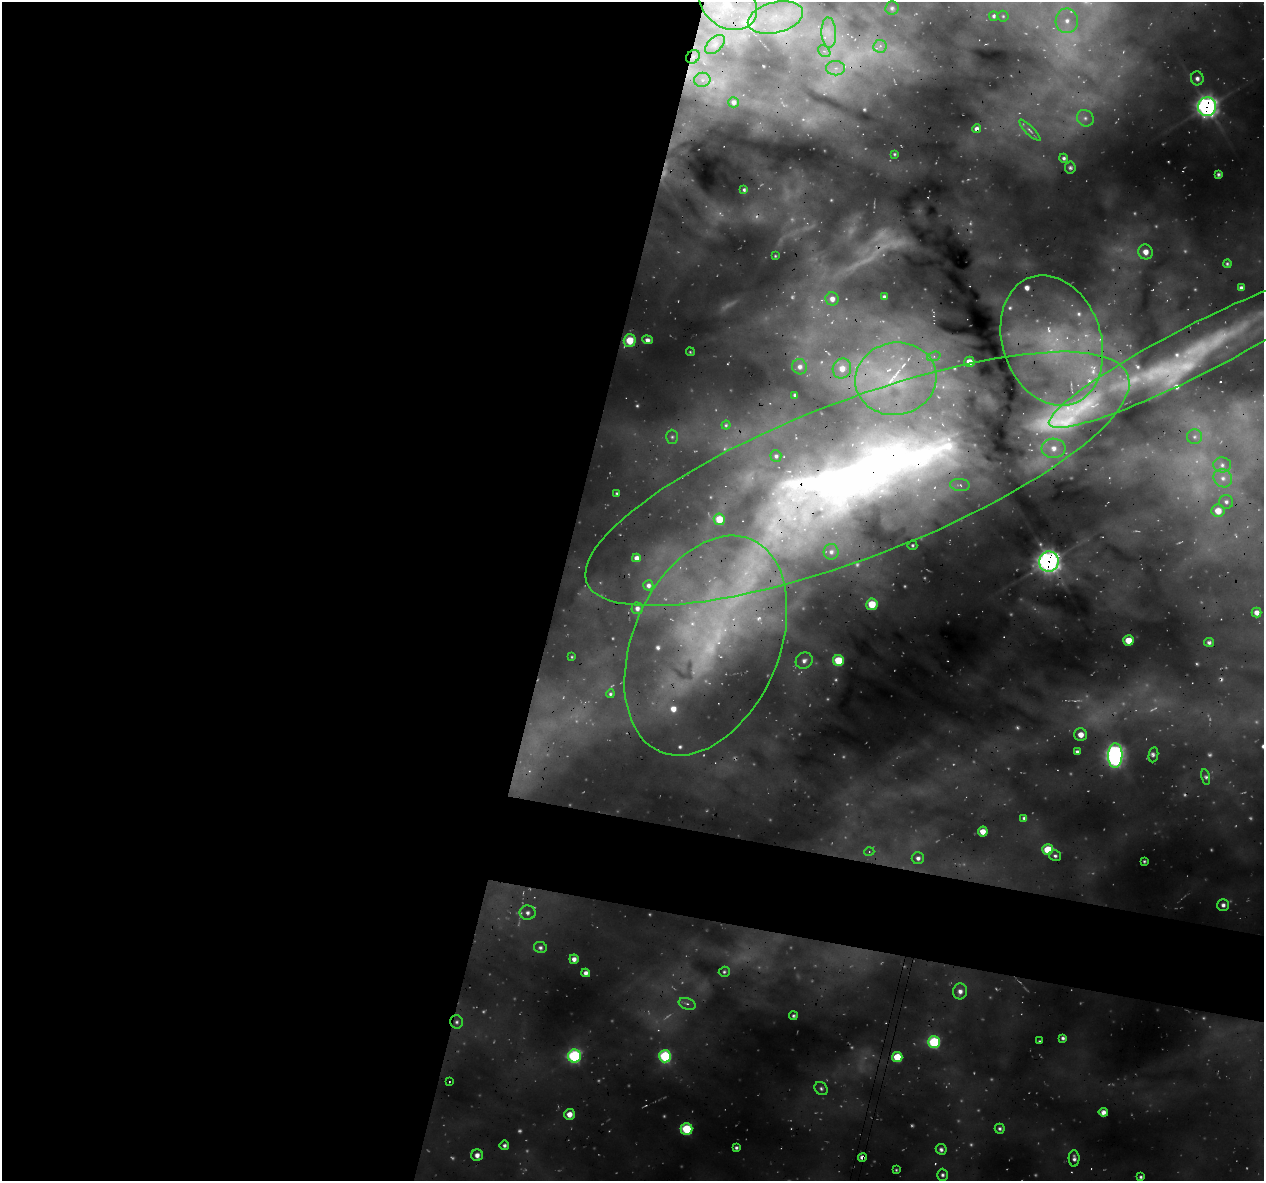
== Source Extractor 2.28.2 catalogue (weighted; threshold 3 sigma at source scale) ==
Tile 5 of 4 x 4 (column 1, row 2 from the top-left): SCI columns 23-1284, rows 2679-3857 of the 5081 x 5296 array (HDU 1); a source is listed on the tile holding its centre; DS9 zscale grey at full resolution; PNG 1266 x 1183 px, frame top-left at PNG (2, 2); each listed source drawn as its Kron ellipse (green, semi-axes under 4 px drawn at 4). Shown black and unused: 49% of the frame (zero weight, under 3 of 4 exposures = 4% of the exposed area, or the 3 px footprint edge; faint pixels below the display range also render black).
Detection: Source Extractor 2.28.2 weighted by HDU 2 'WHT'; one run over the whole footprint, this tile lists its part. Background 0.758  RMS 0.12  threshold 0.525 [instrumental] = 3 sigma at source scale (4.5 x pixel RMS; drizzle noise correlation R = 1.50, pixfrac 1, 0.0396/0.0396 arcsec/px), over >= 5 px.
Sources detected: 177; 43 too faint to see at this stretch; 2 cosmic-ray / hot-pixel residue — neither listed nor drawn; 20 inside a brighter listed object's ellipse — not listed separately; the other 112 listed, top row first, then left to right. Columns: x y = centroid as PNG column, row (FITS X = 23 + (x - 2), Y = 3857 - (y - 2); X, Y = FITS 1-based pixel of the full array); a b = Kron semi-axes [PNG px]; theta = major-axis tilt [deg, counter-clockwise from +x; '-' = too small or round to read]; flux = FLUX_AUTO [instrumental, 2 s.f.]
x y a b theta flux
728 5 30 23 -30 660
892 8 7 6 - 37
994 16 5 4 - 24
1003 16 5 5 - 19
775 17 28 15 14 490
1067 21 12 11 - 180
829 33 15 7 -86 130
715 44 12 7 43 73
880 46 6 6 - 57
824 51 7 5 -41 34
693 57 7 6 - 40
835 68 9 7 1 80
1197 78 7 6 - 60
702 80 8 7 - 65
733 102 5 5 - 49
1207 107 9 9 - 5900
1085 118 9 7 -44 63
977 129 4 4 - 49
1030 130 14 3 -45 30
894 154 4 3 - 18
1064 158 4 4 - 29
1070 168 6 5 - 28
1218 174 4 3 - 25
744 190 4 3 - 24
1145 252 7 7 - 100
775 256 3 2 - 11
1227 264 4 4 - 21
1241 288 4 4 - 38
884 297 4 3 - 26
832 299 6 6 - 89
630 340 6 6 - 310
647 340 5 4 - 44
1052 341 67 49 -71 2500
1198 349 167 25 27 2300
690 352 4 3 - 12
934 356 7 4 19 32
969 362 5 5 - 120
800 367 8 7 - 64
842 368 10 9 - 130
896 379 41 36 12 1400
795 395 4 3 - 26
726 425 4 4 - 16
672 437 7 6 - 35
1194 437 7 7 - 46
1053 448 12 9 -3 160
776 456 6 5 - 30
1222 465 9 7 -3 61
1223 478 10 8 -41 89
857 479 290 78 21 16000
960 485 10 6 -6 52
617 493 3 3 - 17
1226 502 7 6 - 41
1218 511 6 6 - 180
719 519 6 5 - 270
912 545 5 4 - 22
831 552 8 7 - 54
636 558 4 4 - 66
1049 561 10 9 - 7000
648 585 5 5 - 43
872 604 5 5 - 340
637 608 6 5 - 54
1257 613 5 4 - 85
1128 640 5 5 - 210
1209 642 5 4 - 36
706 645 115 73 66 4600
572 657 2 2 - 8.6
838 660 5 5 - 420
804 661 9 8 - 61
610 694 4 4 - 21
1081 735 6 6 - 110
1077 752 4 3 - 33
1115 755 12 7 88 6000
1153 755 7 4 80 31
1205 777 8 4 -79 30
1024 818 4 4 - 31
983 832 5 5 - 120
1048 850 5 5 - 420
869 852 5 3 - 16
1055 856 6 5 - 33
918 858 6 6 - 51
1144 861 3 2 - 15
1223 905 6 6 - 51
528 913 8 7 - 63
540 947 6 5 - 39
574 959 5 4 - 66
724 972 5 5 - 23
586 973 4 4 - 57
960 991 8 7 - 76
687 1004 8 5 -20 48
793 1016 4 4 - 24
457 1022 6 6 - 33
1063 1038 4 4 - 31
1039 1041 3 2 - 12
934 1042 6 6 - 1200
574 1056 6 6 - 1800
665 1056 6 6 - 1300
897 1057 5 5 - 420
449 1082 3 2 - 9.4
821 1088 7 6 - 35
1103 1112 5 4 - 57
569 1114 5 5 - 100
686 1129 6 6 - 670
1000 1129 5 5 - 29
504 1145 5 4 - 34
736 1148 4 3 - 27
941 1149 5 5 - 36
477 1155 6 6 - 65
862 1157 4 4 - 62
1074 1158 8 5 -88 44
896 1170 3 3 - 13
942 1175 6 5 - 32
1141 1177 3 3 - 21
Overlapping masked pixels (flux is a lower limit): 11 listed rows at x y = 728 5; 693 57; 1207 107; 977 129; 1198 349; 857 479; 1049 561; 706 645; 457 1022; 934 1042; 862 1157
Isophote crosses this tile's border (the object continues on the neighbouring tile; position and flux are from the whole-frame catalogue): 2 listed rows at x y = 728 5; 857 479